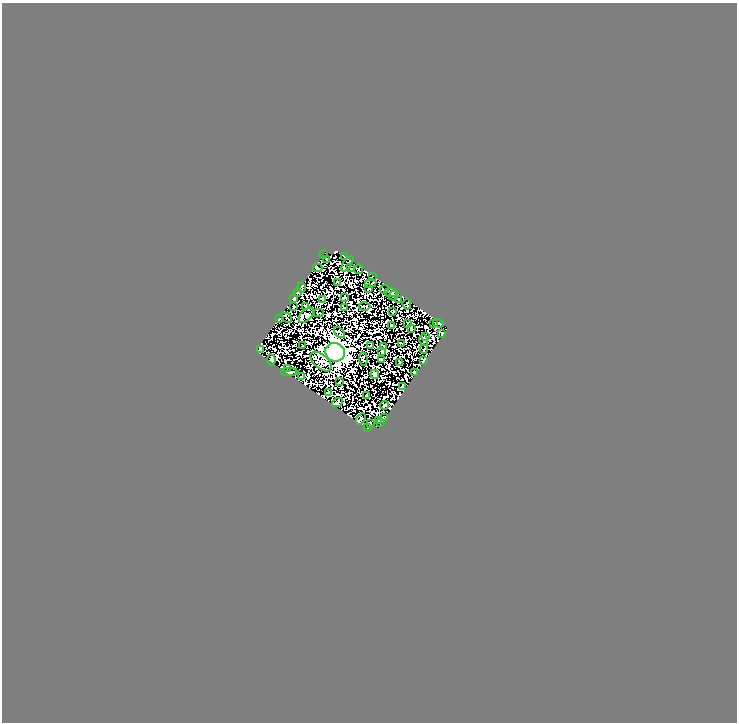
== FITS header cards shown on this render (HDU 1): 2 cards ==
NAXIS1  =                  735
NAXIS2  =                  720

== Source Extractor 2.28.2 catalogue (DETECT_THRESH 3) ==
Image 735 x 720 px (HDU 1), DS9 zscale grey, 1 PNG px = 1 image px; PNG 739 x 724 px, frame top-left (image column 1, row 720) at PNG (2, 3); each listed source drawn as its Kron ellipse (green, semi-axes under 4 px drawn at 4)
Background 0.00772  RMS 0.017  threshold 0.0504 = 3 sigma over >= 5 px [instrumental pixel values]
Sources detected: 70; all 70 listed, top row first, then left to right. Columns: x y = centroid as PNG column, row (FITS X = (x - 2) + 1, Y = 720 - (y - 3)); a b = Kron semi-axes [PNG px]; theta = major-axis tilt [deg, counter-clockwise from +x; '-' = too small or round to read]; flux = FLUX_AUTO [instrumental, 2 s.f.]
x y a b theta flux
323 255 3 2 - 0.69
345 257 4 2 - 1.1
326 259 4 2 - 1.3
347 264 9 4 57 1.7
317 268 5 3 - 1.4
350 268 3 2 - 0.58
359 269 5 2 - 1.2
372 276 3 2 - 0.91
338 282 4 2 - 0.8
371 283 5 3 - 0.25
301 288 5 2 - 1.4
369 288 3 2 - 0.69
385 289 4 2 - 1.1
298 292 2 2 - 0.61
390 293 7 3 -3 0.51
393 296 5 3 - 1.5
294 298 3 2 - 0.98
345 298 3 2 - 0.71
323 299 4 2 - 1.3
399 299 3 2 - 0.88
407 304 5 2 - 0.4
365 306 6 2 -1 1.5
293 307 3 2 - 0.66
306 307 4 2 - 1.1
344 307 3 2 - 0.6
393 311 3 3 - 0.92
318 313 5 2 - 0.72
306 315 9 5 44 2.7
287 318 6 3 -45 1.2
279 319 2 2 - 0.62
407 323 3 2 - 0.78
438 323 6 3 -19 1.1
433 324 3 2 - 0.96
391 325 4 2 - 0.99
411 328 3 2 - 0.91
339 332 6 2 -47 2
442 334 3 2 - 0.73
426 337 3 2 - 0.78
424 340 6 2 -75 1.1
401 343 3 2 - 0.69
371 345 3 2 - 0.8
302 346 3 2 - 0.72
384 346 3 2 - 0.83
260 349 3 2 - 1
424 349 4 2 - 0.66
335 352 10 9 - 1100
382 352 3 2 - 0.96
363 359 6 3 -84 1.1
271 360 6 3 -83 2.3
381 360 4 2 - 1.3
321 361 13 7 -41 4
423 361 3 3 - 2.1
400 362 3 2 - 0.87
287 368 2 2 - 0.7
289 372 8 3 2 3.4
414 372 3 2 - 1.2
375 374 4 4 - 11
302 376 3 2 - 0.77
340 382 4 2 - 0.69
402 386 4 3 - 1.5
329 392 4 3 - 1.4
367 395 3 2 - 0.7
337 402 6 3 27 1.9
384 405 4 3 - 1.2
384 417 3 2 - 1
361 419 6 3 52 1.3
378 421 3 2 - 0.67
380 422 3 2 - 0.38
371 423 3 2 - 0.56
368 427 3 2 - 0.86